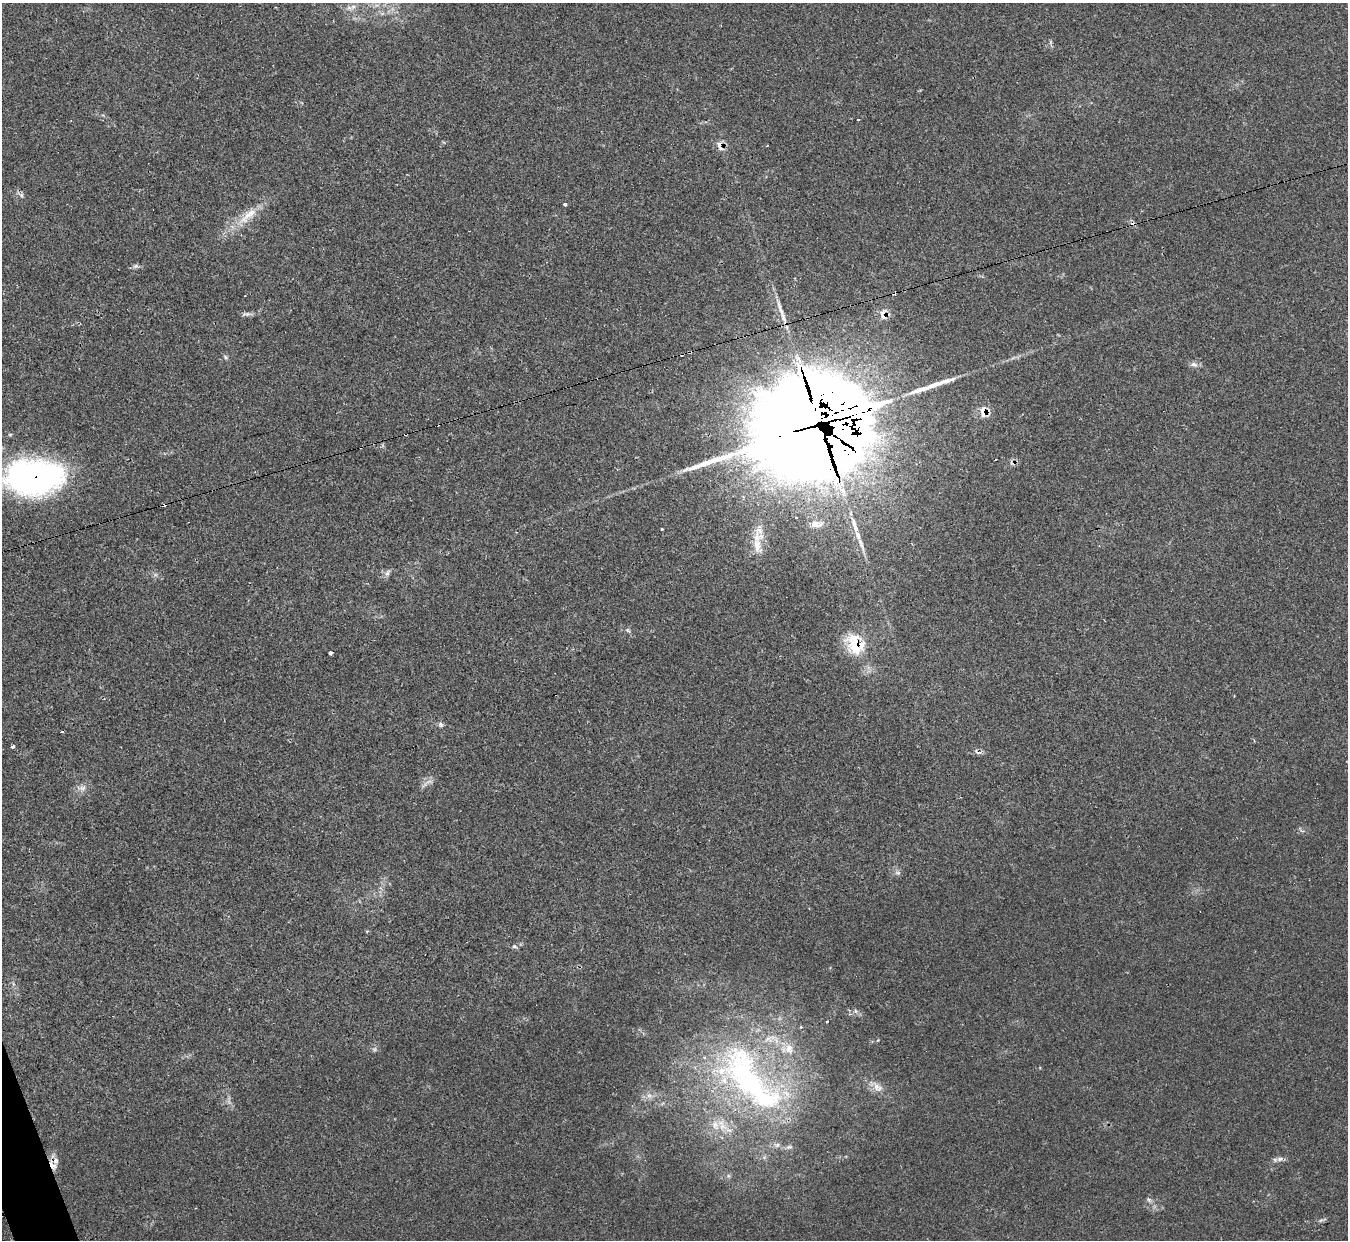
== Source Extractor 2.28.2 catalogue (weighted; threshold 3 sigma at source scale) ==
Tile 7 of 4 x 4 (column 3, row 2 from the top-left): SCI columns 2699-4044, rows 2624-3861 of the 5390 x 5374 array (HDU 1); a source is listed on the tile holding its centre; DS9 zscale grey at full resolution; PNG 1350 x 1242 px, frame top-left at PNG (2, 3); no overlay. Shown black and unused: <1% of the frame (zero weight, under 2 of 3 exposures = <1% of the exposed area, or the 3 px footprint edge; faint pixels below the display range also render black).
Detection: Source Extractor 2.28.2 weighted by HDU 2 'WHT'; one run over the whole footprint, this tile lists its part. Background 0.0355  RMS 0.0046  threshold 0.0208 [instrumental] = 3 sigma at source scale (4.5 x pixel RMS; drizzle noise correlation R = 1.50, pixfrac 1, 0.05/0.05 arcsec/px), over >= 5 px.
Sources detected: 70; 1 too faint to see at this stretch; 5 inside a brighter object's white glare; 11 cosmic-ray / hot-pixel residue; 3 long thin detections or spike segments (spike, bleed or trail) — not listed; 6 inside a brighter listed object's ellipse — not listed separately; the other 44 listed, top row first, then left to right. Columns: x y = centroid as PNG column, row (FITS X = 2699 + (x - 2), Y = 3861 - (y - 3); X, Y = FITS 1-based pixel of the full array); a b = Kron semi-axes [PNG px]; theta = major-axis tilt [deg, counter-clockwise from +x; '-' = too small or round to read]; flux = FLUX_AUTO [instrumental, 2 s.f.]
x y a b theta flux
353 7 10 7 28 2.3
1050 42 6 4 72 0.71
858 120 3 3 - 1.4
720 145 15 8 -73 3.5
767 145 2 2 - 0.39
21 195 8 5 -73 1.1
565 204 3 3 - 8.2
248 215 37 12 42 12
135 266 8 6 21 1.1
245 296 2 2 - 0.48
247 314 16 5 4 1.7
884 314 12 9 78 4.4
226 357 7 5 -51 0.87
1194 364 12 7 -15 1.9
983 412 14 9 -88 5
838 430 107 69 -13 6400
34 477 60 37 1 130
164 504 3 3 - 25
816 524 17 8 2 4.2
662 529 3 3 - 1.3
858 535 12 7 -69 3.1
757 546 27 15 90 8.1
387 573 10 5 60 1.5
855 644 30 23 -62 19
331 653 4 3 - 3.6
441 724 7 6 - 1.2
61 732 3 3 - 1.2
13 746 3 3 - 6.8
429 782 12 4 5 1.7
82 788 13 8 12 2.8
898 873 9 5 -6 1.3
367 931 5 3 - 0.42
514 946 7 5 -18 0.98
827 1021 3 3 - 1.6
801 1027 4 3 - 0.52
789 1049 14 12 -72 5.6
748 1079 106 49 -57 140
876 1086 25 10 -34 5.1
649 1095 7 4 0 1.3
715 1125 14 9 -80 4.1
1280 1159 9 7 3 1.8
53 1165 19 8 -62 3.7
1149 1200 6 4 -72 0.89
1322 1220 13 4 18 1.1
Overlapping masked pixels (flux is a lower limit): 9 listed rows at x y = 720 145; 884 314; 983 412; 838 430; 34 477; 164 504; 855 644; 748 1079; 53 1165
Isophote crosses this tile's border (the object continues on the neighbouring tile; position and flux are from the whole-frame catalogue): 1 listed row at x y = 34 477